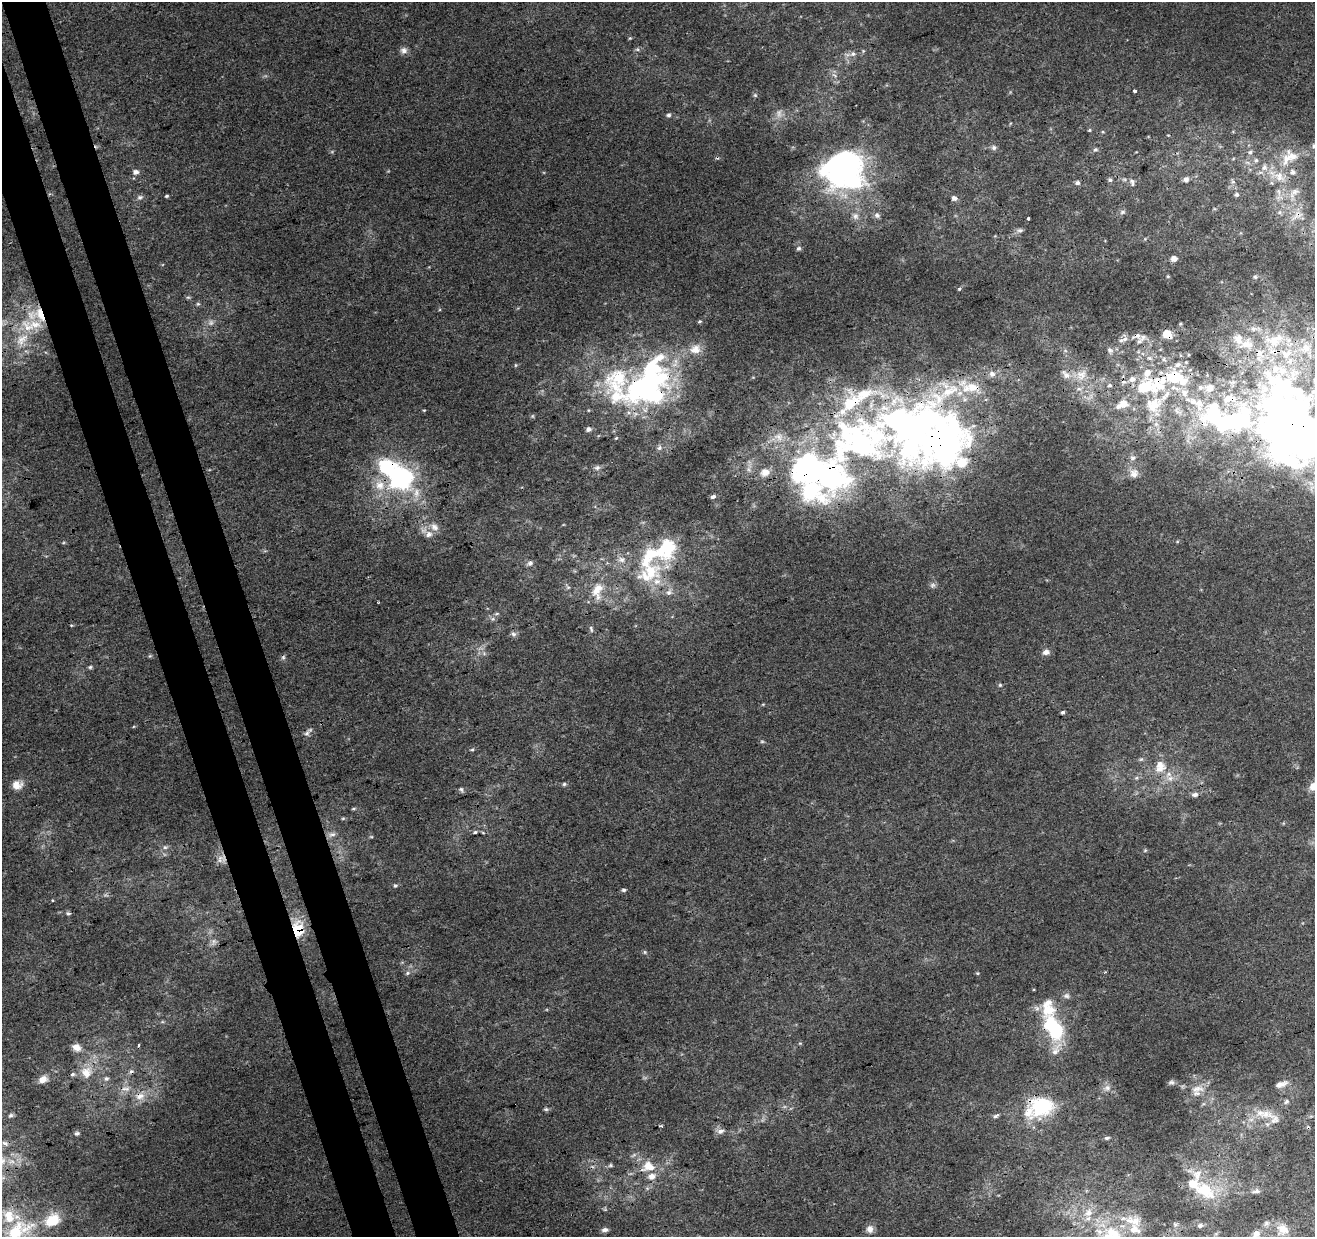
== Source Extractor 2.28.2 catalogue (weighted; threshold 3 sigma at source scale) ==
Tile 11 of 4 x 4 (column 3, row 3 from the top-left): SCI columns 2683-3995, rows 1361-2595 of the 5363 x 5139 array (HDU 1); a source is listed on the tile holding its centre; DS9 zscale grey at full resolution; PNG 1317 x 1239 px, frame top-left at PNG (2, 2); no overlay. Shown black and unused: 6% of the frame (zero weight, under 3 of 4 exposures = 5% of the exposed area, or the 3 px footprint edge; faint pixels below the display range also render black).
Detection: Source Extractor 2.28.2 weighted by HDU 2 'WHT'; one run over the whole footprint, this tile lists its part. Background 0.00135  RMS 0.0036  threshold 0.0163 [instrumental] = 3 sigma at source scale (4.5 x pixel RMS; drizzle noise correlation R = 1.50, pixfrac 1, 0.0396/0.0396 arcsec/px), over >= 5 px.
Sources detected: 248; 6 too faint to see at this stretch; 12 inside a brighter object's white glare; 5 cosmic-ray / hot-pixel residue — not listed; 64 inside a brighter listed object's ellipse — not listed separately; the other 161 listed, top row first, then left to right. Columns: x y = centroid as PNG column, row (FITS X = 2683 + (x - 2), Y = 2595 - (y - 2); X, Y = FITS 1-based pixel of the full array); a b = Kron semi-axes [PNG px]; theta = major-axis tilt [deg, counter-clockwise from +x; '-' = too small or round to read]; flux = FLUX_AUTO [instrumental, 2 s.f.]
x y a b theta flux
630 38 5 3 - 0.35
637 49 6 5 - 0.75
404 50 9 9 - 1.7
853 54 8 7 - 1.6
1134 91 4 3 - 2.2
755 95 5 5 - 0.52
668 115 6 6 - 0.87
1089 130 5 4 - 0.42
1103 132 5 3 - 0.34
994 147 8 7 - 1
1095 150 7 6 - 0.83
1250 152 6 5 - 0.84
1289 157 30 18 31 11
1256 160 6 6 - 0.75
838 169 35 30 53 88
136 172 6 5 - 1.8
1186 179 7 6 - 1.4
1110 180 5 5 - 0.98
1132 182 12 7 -69 1.6
1233 182 7 5 27 0.81
1077 183 6 5 - 1.1
1272 183 6 4 -70 0.51
1278 191 9 6 -72 1.5
1294 193 20 9 47 4.1
1237 195 6 6 - 0.77
167 196 4 3 - 0.53
140 197 8 6 22 1.1
954 198 6 5 - 1.6
1122 212 8 6 3 1
1279 212 7 6 - 0.95
877 215 8 7 - 1.1
1298 215 15 11 21 4
855 216 10 9 - 2
1028 219 3 3 - 1.3
1020 230 10 6 7 1.1
798 248 6 6 - 0.85
1174 259 5 5 - 2.8
1255 277 5 4 - 0.62
959 289 5 4 - 0.47
198 304 6 5 - 0.55
38 315 44 25 23 24
700 321 5 4 - 0.52
1253 329 10 7 1 1.7
1167 334 8 6 -29 7.4
1137 336 16 6 15 2
1238 339 17 12 -74 4.7
1121 340 9 5 11 1.1
695 349 16 13 10 4.7
1110 350 10 8 -56 1.6
1189 355 4 3 - 0.33
516 365 5 4 - 0.45
1178 365 8 6 18 1.6
992 374 8 7 - 2
1081 375 19 15 36 7
1110 385 7 6 - 1
1158 385 31 26 -42 21
1210 388 13 12 - 3.7
647 392 59 37 -3 75
1199 403 16 12 -85 5.6
1123 404 12 7 26 7
424 410 4 3 - 0.32
532 416 5 5 - 0.46
588 429 6 5 - 1.3
1300 434 111 71 -59 360
616 438 4 3 - 0.34
857 442 83 50 13 110
945 445 70 49 79 130
659 448 8 6 28 1.2
1132 458 8 7 - 1.3
597 468 8 6 12 1.1
816 472 75 41 -20 120
1134 473 13 11 53 2.9
401 478 25 23 -37 52
713 496 6 4 22 1.1
434 527 14 10 -35 3.2
63 543 5 3 - 0.4
665 548 38 25 58 22
621 559 11 8 3 2.3
530 563 9 7 37 1.2
933 585 8 8 - 1.1
568 587 6 5 - 0.74
597 591 27 15 78 8.1
669 592 9 8 - 1.8
497 614 7 4 9 0.6
591 629 9 4 -72 0.82
513 634 8 6 -5 1.1
1046 652 8 7 - 1.8
484 653 6 6 - 0.98
150 656 5 5 - 0.45
90 667 6 5 - 0.6
1000 685 5 5 - 0.57
763 704 5 3 - 0.34
1063 712 4 4 - 0.71
307 733 10 7 45 1.3
762 741 6 4 0 0.52
472 749 6 4 37 0.54
1141 759 7 5 41 0.71
1160 766 19 16 81 7.1
1136 778 6 5 - 0.73
564 784 6 5 - 0.66
17 785 14 11 18 3.4
1313 787 10 10 - 3.4
461 789 8 5 -59 0.78
1195 794 7 6 - 1.5
354 809 7 3 1 0.52
343 818 5 4 - 0.45
475 832 5 5 - 0.6
332 834 12 6 14 1.6
371 837 6 4 -1 0.42
165 847 7 6 - 0.94
1145 850 5 4 - 0.46
221 859 14 10 21 2.5
395 885 6 5 - 0.62
624 890 6 5 - 0.64
68 913 6 5 - 0.76
298 929 20 13 -83 11
213 942 11 7 63 1.6
645 952 5 5 - 0.51
407 973 6 5 - 0.77
977 973 5 4 - 0.43
1066 996 10 7 -6 1.3
1054 1029 34 18 -61 28
800 1043 5 3 - 0.35
138 1045 4 3 - 0.47
76 1047 13 9 -26 2.8
86 1072 18 17 - 7.1
43 1079 12 9 24 2.7
106 1079 7 6 - 1.1
1171 1082 9 5 6 0.93
1281 1084 14 6 19 1.9
1107 1088 10 8 27 1.8
126 1089 13 8 -10 2.8
1197 1089 21 9 8 4.1
140 1096 15 10 8 4
1286 1102 6 5 - 0.76
1042 1106 32 26 12 25
546 1109 6 5 - 0.65
1260 1113 16 12 -30 5.1
11 1115 6 5 - 0.64
996 1116 9 4 29 0.83
1275 1120 20 14 -53 3.8
661 1126 4 2 - 0.54
720 1131 11 7 5 1.7
77 1133 6 4 21 0.87
1107 1138 7 4 8 0.68
5 1143 9 5 -31 0.84
610 1165 7 5 22 0.69
648 1165 24 11 43 5.5
652 1176 10 8 20 2.9
1204 1189 34 20 -35 16
1256 1191 10 5 5 1.2
1133 1221 26 15 -13 8
1266 1223 8 7 - 1
1175 1224 6 5 - 0.64
1200 1225 6 5 - 1
870 1229 10 9 - 2.2
605 1230 9 5 0 1.2
1283 1230 17 15 -1 4.9
15 1232 52 25 28 36
1113 1234 36 19 -46 19
1256 1234 12 10 73 2.9
Overlapping masked pixels (flux is a lower limit): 16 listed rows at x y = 1298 215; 38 315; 1167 334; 1137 336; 1158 385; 647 392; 1300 434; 857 442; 945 445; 816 472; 401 478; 221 859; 298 929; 1054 1029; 140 1096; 1042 1106
Isophote crosses this tile's border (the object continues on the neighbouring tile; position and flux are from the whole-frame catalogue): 5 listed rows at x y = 1300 434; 1313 787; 15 1232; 1113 1234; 1256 1234